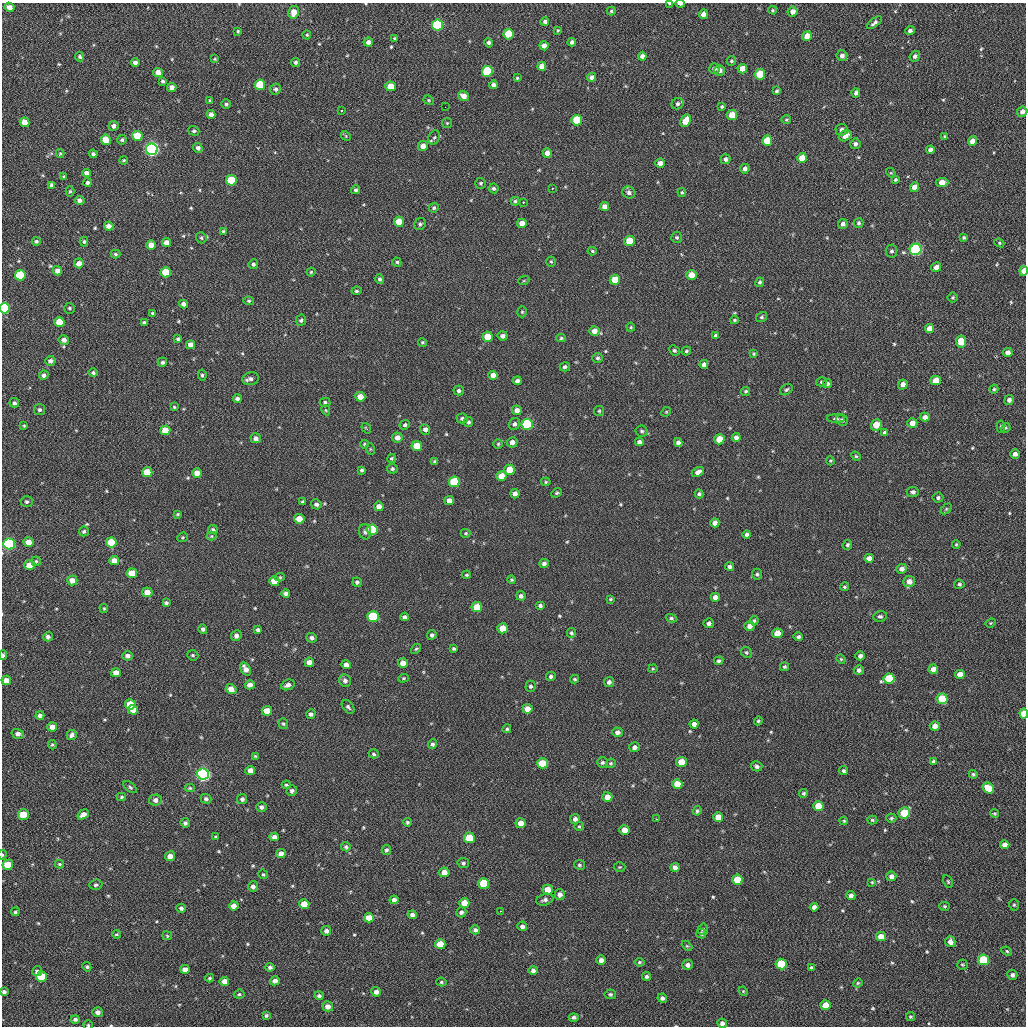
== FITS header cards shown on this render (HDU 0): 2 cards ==
NAXIS1  =                 1024 / length of data axis 1
NAXIS2  =                 1024 / length of data axis 2

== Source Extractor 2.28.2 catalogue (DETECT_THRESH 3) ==
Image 1024 x 1024 px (HDU 0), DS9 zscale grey, 1 PNG px = 1 image px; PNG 1028 x 1028 px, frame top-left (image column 1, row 1024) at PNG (2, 3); each listed source drawn as its Kron ellipse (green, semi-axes under 4 px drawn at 4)
Background 49.4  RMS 11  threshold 31.7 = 3 sigma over >= 5 px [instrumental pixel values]
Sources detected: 575; of the 575, the 500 brightest by FLUX_AUTO listed and drawn (75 fainter detections omitted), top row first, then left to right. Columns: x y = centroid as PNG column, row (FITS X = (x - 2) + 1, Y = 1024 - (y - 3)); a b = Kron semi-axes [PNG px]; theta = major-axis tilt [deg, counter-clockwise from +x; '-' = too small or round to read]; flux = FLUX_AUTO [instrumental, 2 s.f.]
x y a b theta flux
670 4 4 2 - 1500
680 4 4 2 - 3300
10 7 5 4 - 4100
773 10 4 3 - 820
611 11 4 4 - 1100
294 12 6 5 - 7000
793 12 5 5 - 4300
703 14 5 4 - 4400
545 22 4 4 - 1800
874 23 9 4 38 2200
437 25 5 5 - 82000
558 30 4 3 - 780
238 31 3 3 - 860
910 31 4 4 - 2000
508 34 5 5 - 25000
307 35 4 4 - 870
807 36 5 4 - 7000
395 39 4 4 - 1100
368 42 4 4 - 2800
572 42 4 4 - 2200
489 43 5 4 - 2000
544 46 4 4 - 4300
642 56 4 4 - 2900
842 56 5 5 - 2800
915 56 5 5 - 2000
80 57 5 4 - 1300
215 59 4 3 - 780
731 61 5 4 - 1100
135 62 4 4 - 2500
296 62 5 4 - 1600
542 66 4 4 - 5900
714 69 5 5 - 2600
742 69 5 4 - 8600
719 70 5 5 - 3800
487 71 5 5 - 51000
158 72 5 4 - 5000
760 74 5 5 - 21000
591 77 4 4 - 2600
517 78 3 3 - 830
163 81 4 3 - 1400
260 85 5 5 - 29000
493 85 4 4 - 2800
391 86 5 5 - 11000
172 88 4 4 - 4400
275 89 5 5 - 1800
776 91 4 4 - 1200
856 93 4 4 - 2200
463 96 5 4 - 5000
429 100 5 4 - 950
210 101 4 3 - 990
226 104 4 4 - 1300
678 104 6 5 - 2100
722 106 4 3 - 1100
445 107 2 2 - 2500
341 110 3 3 - 1100
1022 112 5 5 - 3100
211 115 4 4 - 3700
732 115 5 5 - 12000
577 120 5 5 - 32000
786 120 5 4 - 970
686 121 6 5 - 12000
24 122 5 4 - 8700
447 123 5 5 - 840
114 126 5 5 - 2400
841 130 6 5 - 2500
194 131 5 4 - 1200
137 136 5 5 - 19000
346 136 5 4 - 830
845 136 6 5 - 6400
434 137 7 5 65 1500
945 137 4 4 - 980
106 140 5 5 - 14000
122 140 4 4 - 1400
767 141 5 5 - 19000
972 141 5 4 - 6400
855 144 5 5 - 1900
423 146 5 5 - 4800
198 148 5 4 - 2700
152 149 6 5 - 260000
930 150 4 4 - 2300
60 153 4 4 - 800
547 153 5 4 - 5300
93 154 4 4 - 1700
802 158 5 5 - 11000
725 159 5 5 - 2300
124 160 4 3 - 760
660 163 5 4 - 4800
745 169 5 4 - 2400
87 173 4 4 - 3800
891 173 5 4 - 800
64 177 3 3 - 1300
231 180 5 5 - 28000
895 180 4 3 - 940
942 182 6 4 5 7900
87 183 4 4 - 1600
481 183 5 5 - 1300
52 185 4 4 - 2600
915 187 5 4 - 6400
493 188 5 5 - 1500
552 188 3 2 - 1100
356 190 5 4 - 1400
70 191 5 4 - 1100
629 192 6 6 - 2300
682 192 5 4 - 890
79 200 5 4 - 2400
515 201 4 3 - 1100
523 202 3 2 - 970
605 207 4 4 - 5600
434 208 5 4 - 1300
399 222 5 5 - 13000
522 223 5 4 - 6900
859 223 5 5 - 1400
420 224 6 5 - 1600
843 224 5 4 - 2800
109 226 4 4 - 4200
224 232 4 3 - 1400
964 237 4 4 - 1100
201 238 6 5 - 1300
677 238 5 5 - 1400
36 241 4 4 - 1500
629 241 5 5 - 17000
84 242 5 4 - 1100
167 243 4 4 - 5100
999 243 5 4 - 920
151 245 5 4 - 7100
916 249 6 5 - 140000
592 251 5 4 - 960
891 251 6 6 - 1700
115 254 5 4 - 1200
397 262 5 4 - 1100
551 262 5 4 - 910
79 263 5 5 - 5000
253 264 5 4 - 1700
936 267 5 4 - 4600
57 271 4 4 - 3600
1024 271 5 4 - 7800
166 272 5 5 - 15000
311 272 4 4 - 830
20 275 5 5 - 39000
692 275 5 5 - 11000
380 279 4 4 - 1600
524 280 6 3 20 770
615 280 5 5 - 15000
760 282 5 4 - 1300
356 291 5 4 - 1100
952 298 5 5 - 1200
249 301 5 4 - 1000
183 304 4 4 - 2800
4 308 5 5 - 83000
69 308 5 5 - 1400
522 312 5 4 - 900
153 313 4 4 - 1300
762 317 6 5 - 1200
301 320 6 5 - 1600
734 320 4 3 - 1000
59 322 5 5 - 16000
144 322 4 3 - 1400
631 327 4 4 - 790
929 328 4 4 - 6300
594 331 5 5 - 4800
715 335 4 4 - 1100
503 336 5 4 - 2300
488 337 5 5 - 14000
561 338 5 4 - 1000
178 339 4 3 - 1400
64 340 5 4 - 3300
422 342 4 4 - 1000
961 342 6 5 - 15000
190 345 4 4 - 4200
674 350 5 4 - 1300
686 351 5 4 - 910
1008 352 5 4 - 3300
754 354 4 4 - 880
597 358 5 5 - 1300
50 361 5 4 - 2600
162 362 5 4 - 1300
704 364 4 4 - 3000
565 367 5 4 - 1600
93 373 5 4 - 1400
44 375 4 4 - 2600
202 375 5 4 - 1200
493 375 4 4 - 5700
251 379 8 6 13 2800
936 380 5 5 - 9900
517 381 4 4 - 2500
821 382 5 4 - 1000
827 383 4 4 - 1600
903 385 5 4 - 4300
994 389 4 4 - 1000
786 390 7 5 33 1400
459 391 5 5 - 1700
746 391 4 4 - 1000
360 397 5 5 - 8500
237 399 4 4 - 2100
1009 400 5 4 - 2900
325 402 5 5 - 1400
14 403 5 4 - 2000
174 407 4 4 - 860
39 410 5 5 - 1700
326 410 5 4 - 780
517 410 5 5 - 4200
599 411 5 5 - 1000
666 412 5 4 - 760
925 417 5 4 - 3300
462 418 5 5 - 1400
836 418 9 4 -2 1400
842 420 6 5 - 1900
468 422 5 5 - 1600
912 423 5 5 - 5100
514 424 6 5 - 2000
527 424 5 5 - 76000
405 425 5 4 - 1400
876 425 6 5 - 12000
24 426 4 4 - 840
1001 427 6 4 -85 850
366 428 6 3 -53 760
1006 428 5 4 - 850
425 429 5 5 - 2900
165 430 5 5 - 12000
642 431 6 5 - 1400
885 432 4 4 - 1600
397 437 5 5 - 4400
256 438 5 5 - 2900
736 438 4 4 - 3000
719 439 5 5 - 13000
512 442 5 5 - 3500
639 442 4 4 - 2400
678 442 4 4 - 2700
364 444 4 3 - 850
498 444 5 5 - 970
417 446 5 5 - 15000
370 449 6 3 -71 830
1015 454 5 4 - 3000
856 456 5 4 - 910
392 458 4 4 - 1000
435 461 4 4 - 1300
830 461 5 4 - 830
392 469 5 5 - 1600
362 470 4 4 - 1300
510 470 5 5 - 17000
147 472 5 5 - 15000
698 472 6 4 29 3400
197 473 5 4 - 8100
501 476 5 5 - 11000
454 482 5 5 - 43000
546 482 5 4 - 790
913 492 6 5 - 2200
557 493 6 4 39 1000
515 494 4 4 - 3600
699 494 4 4 - 1400
938 498 5 5 - 1700
449 500 5 4 - 4400
27 502 6 5 - 1500
303 502 3 3 - 930
316 504 5 5 - 2200
379 506 5 4 - 4700
946 509 6 4 45 900
178 514 3 3 - 830
299 519 5 5 - 9200
715 523 4 4 - 4300
213 530 5 4 - 1500
372 530 5 5 - 39000
84 531 5 4 - 1400
365 532 8 6 -76 2100
466 533 5 4 - 810
747 535 4 4 - 1800
211 536 5 4 - 770
183 537 5 4 - 850
29 542 5 4 - 7700
111 542 5 5 - 22000
9 544 6 5 - 130000
956 544 4 3 - 820
847 545 5 4 - 1400
869 558 5 4 - 4100
114 560 5 4 - 6300
36 561 4 4 - 990
544 563 5 4 - 2200
30 565 5 5 - 11000
729 566 4 4 - 2100
902 569 5 5 - 3000
132 573 5 5 - 13000
757 574 5 5 - 1300
467 575 4 3 - 860
280 577 5 4 - 870
72 580 5 5 - 6300
512 580 4 4 - 960
274 581 5 5 - 11000
909 581 6 5 - 5100
357 582 4 4 - 1700
959 584 5 4 - 1500
844 587 4 4 - 1000
147 592 5 5 - 6800
286 593 4 4 - 2200
521 596 5 4 - 2200
715 597 4 4 - 3700
610 599 4 3 - 810
166 603 4 4 - 1500
540 605 5 4 - 1500
477 607 5 5 - 18000
104 608 5 4 - 780
880 616 7 5 10 1700
373 617 5 5 - 55000
404 617 4 4 - 1900
671 618 5 4 - 1200
754 621 5 4 - 1300
709 623 5 5 - 2300
991 623 5 4 - 850
749 626 5 5 - 4200
503 628 5 5 - 12000
203 629 5 4 - 1700
258 630 4 4 - 1800
571 633 5 4 - 1300
777 633 5 5 - 11000
432 635 5 4 - 1600
236 636 5 5 - 2900
48 637 5 4 - 2200
798 637 5 4 - 1800
312 638 5 5 - 1900
416 649 6 4 41 1000
454 649 3 3 - 1000
746 652 6 5 - 1100
3 655 5 3 - 2300
193 655 6 5 - 1200
128 656 5 4 - 2700
860 656 5 4 - 2600
841 659 5 4 - 800
719 661 4 4 - 1400
309 662 5 4 - 4200
403 663 5 4 - 6700
346 665 4 4 - 3700
784 667 4 4 - 1200
246 669 7 4 -57 4700
653 669 4 3 - 770
933 669 5 4 - 4700
859 670 5 5 - 2300
116 673 5 4 - 5300
960 674 5 4 - 6800
551 676 5 4 - 1700
403 678 5 4 - 900
575 679 4 3 - 990
889 679 5 5 - 29000
6 680 5 4 - 5700
345 681 6 5 - 2300
609 682 5 5 - 2300
250 685 5 4 - 4000
288 685 7 5 24 2800
531 686 5 5 - 1500
231 689 5 5 - 6800
942 699 5 5 - 36000
130 704 5 5 - 17000
348 707 8 5 -49 1600
527 709 5 5 - 7400
133 710 5 5 - 6600
267 711 5 5 - 9700
311 714 4 4 - 2000
1024 714 5 4 - 13000
40 716 4 4 - 2600
758 721 4 4 - 1100
283 724 5 4 - 1200
694 724 4 4 - 3500
935 726 5 4 - 5100
52 727 5 4 - 5200
507 729 4 4 - 1000
617 732 5 4 - 2600
18 734 6 5 - 3100
72 735 5 4 - 2700
432 744 5 4 - 1700
52 745 4 4 - 910
634 747 5 5 - 2600
374 754 5 4 - 1100
255 756 4 4 - 780
934 761 4 4 - 1700
602 762 5 5 - 1500
681 762 5 5 - 13000
542 763 5 5 - 20000
611 763 5 4 - 990
757 766 6 5 - 1900
250 771 5 4 - 4900
843 771 4 4 - 1400
203 774 6 5 - 260000
973 774 4 4 - 1200
677 784 5 5 - 9700
286 785 4 4 - 980
130 787 8 4 -39 1200
190 788 4 4 - 940
988 788 6 5 - 14000
292 791 5 5 - 1800
803 793 4 4 - 1100
121 797 5 3 - 1000
607 797 5 5 - 5800
206 799 5 5 - 2000
242 799 5 5 - 1900
155 800 6 5 - 3500
818 806 5 5 - 14000
261 807 5 5 - 2000
697 811 5 4 - 1400
904 813 6 5 - 31000
995 813 4 4 - 940
23 814 5 5 - 14000
83 814 6 4 34 4400
718 817 5 5 - 8000
891 818 5 4 - 1100
575 819 5 5 - 2900
656 819 3 2 - 900
872 820 5 4 - 1000
844 821 4 3 - 800
407 822 4 4 - 1100
185 823 5 4 - 1700
521 823 5 5 - 7000
579 826 5 4 - 890
624 830 5 5 - 8500
216 836 3 3 - 840
274 837 5 4 - 3600
469 838 5 5 - 26000
1005 845 5 4 - 4500
346 847 5 4 - 1300
386 850 5 4 - 1400
281 854 5 4 - 5100
2 855 5 2 - 760
170 856 5 4 - 4500
463 863 6 5 - 1500
59 864 5 3 - 990
8 865 5 5 - 18000
579 865 5 5 - 1200
620 867 6 5 - 840
675 867 4 4 - 3400
444 872 5 5 - 6200
263 874 5 4 - 1000
891 876 5 5 - 3400
737 880 5 5 - 19000
872 882 4 3 - 850
948 882 7 4 -64 940
484 883 5 5 - 30000
96 885 6 5 - 1500
253 886 5 5 - 2300
547 890 5 5 - 9700
560 895 5 5 - 3400
851 896 4 4 - 2900
394 900 4 4 - 3000
545 900 9 5 17 2200
464 903 5 5 - 9100
304 904 5 5 - 12000
1014 905 6 5 - 1100
234 906 5 4 - 4600
945 906 5 4 - 890
814 907 4 4 - 3100
181 908 4 4 - 1800
500 911 3 2 - 1000
15 912 4 4 - 1200
461 912 5 5 - 1900
412 915 4 4 - 3200
369 918 5 5 - 8200
522 926 5 4 - 2300
703 929 5 4 - 970
475 930 5 4 - 2100
326 931 5 5 - 2700
116 934 4 3 - 900
701 934 5 5 - 1400
167 936 5 4 - 800
881 937 5 4 - 8400
950 942 5 5 - 5000
440 944 5 5 - 15000
687 946 6 4 -43 810
1007 951 5 4 - 1000
601 960 4 4 - 3400
983 960 5 5 - 36000
639 962 5 4 - 1000
781 964 5 5 - 36000
687 965 5 5 - 2800
962 965 5 5 - 1000
87 967 5 4 - 1200
270 967 4 4 - 1900
811 968 3 3 - 1300
185 969 4 4 - 4300
533 970 5 4 - 2100
37 971 5 5 - 2000
1012 975 5 5 - 2000
647 976 4 4 - 1700
42 977 5 5 - 25000
210 978 4 3 - 1000
224 981 5 4 - 5900
275 981 5 4 - 3500
441 982 5 4 - 900
858 983 5 4 - 780
743 991 5 4 - 790
4 992 4 4 - 1900
376 992 5 4 - 3000
239 994 5 4 - 1100
610 994 6 5 - 1300
319 996 4 4 - 1600
662 998 5 4 - 2400
826 1005 5 5 - 9500
328 1006 5 5 - 3900
98 1012 5 5 - 3000
266 1015 4 3 - 1400
574 1017 5 4 - 1900
910 1017 4 4 - 930
75 1019 5 4 - 1800
722 1023 5 4 - 2600
88 1025 4 4 - 780
At the frame edge (FLAGS 8, measured only in part): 10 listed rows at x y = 670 4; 680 4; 1022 112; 1024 271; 4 308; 3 655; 1024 714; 2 855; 4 992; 88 1025
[75 fainter detections neither listed nor drawn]